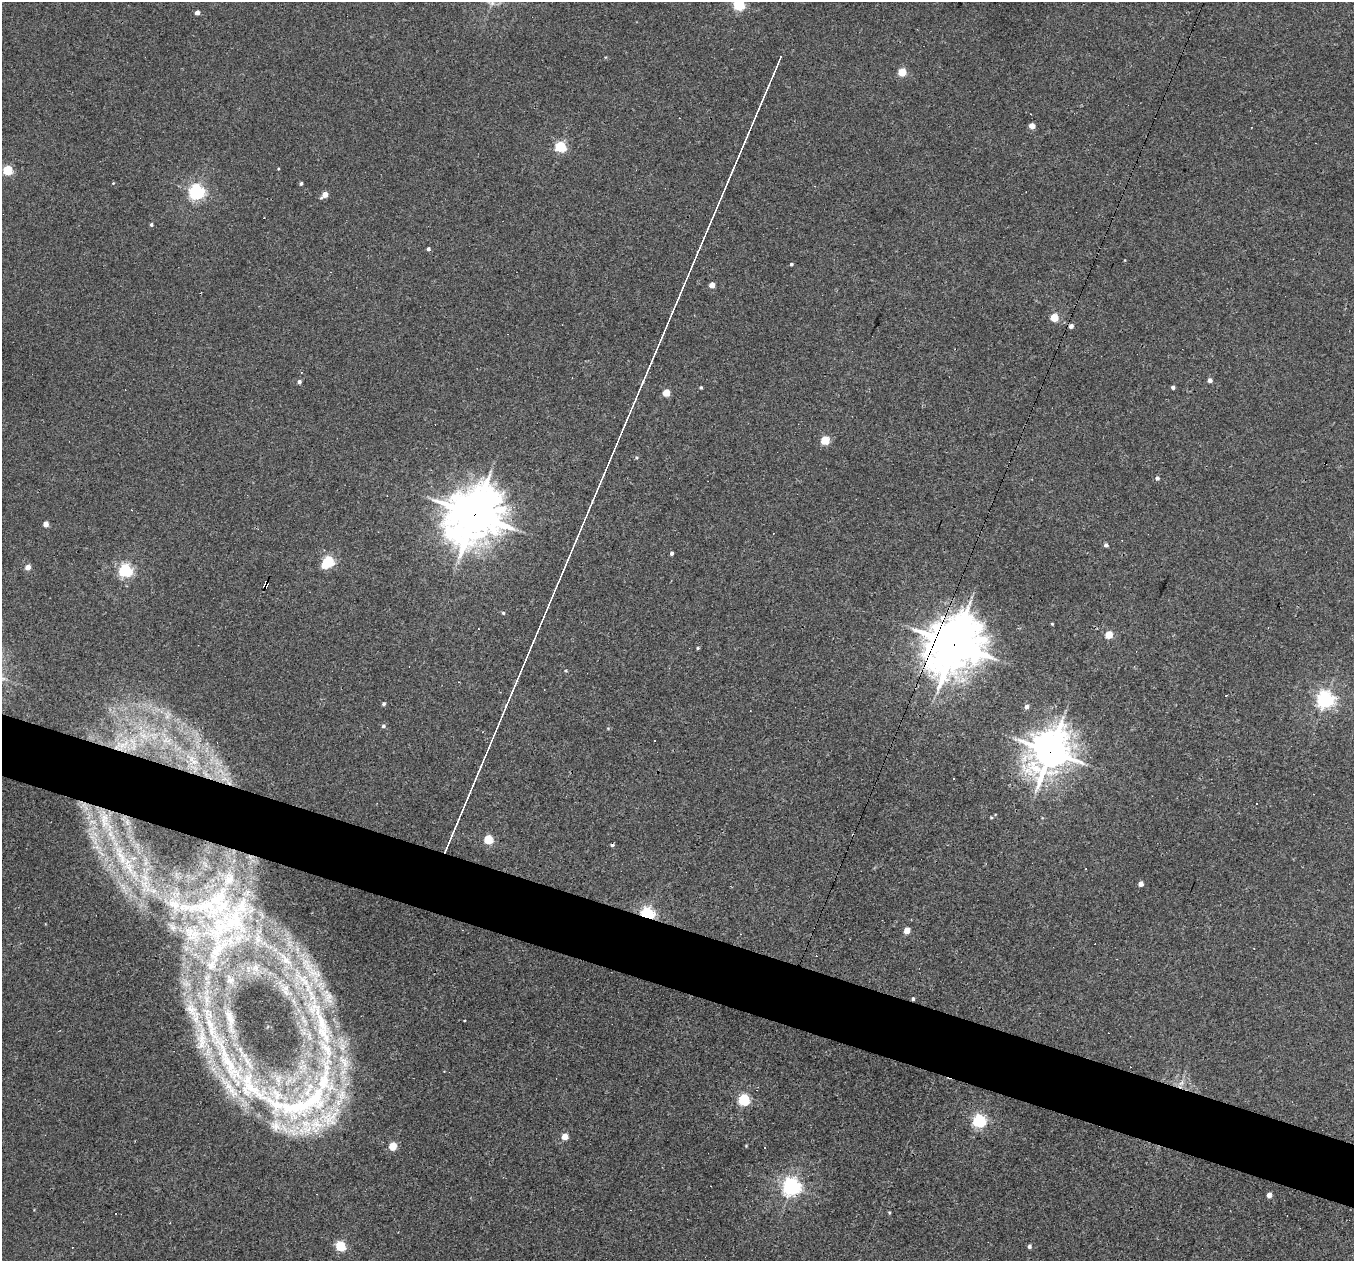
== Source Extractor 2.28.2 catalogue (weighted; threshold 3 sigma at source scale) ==
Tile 6 of 4 x 4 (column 2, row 2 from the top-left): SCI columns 1353-2704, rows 2650-3908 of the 5421 x 5435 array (HDU 1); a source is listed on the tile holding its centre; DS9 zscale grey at full resolution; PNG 1356 x 1263 px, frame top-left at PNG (2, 2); no overlay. Shown black and unused: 5% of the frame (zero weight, under 3 of 4 exposures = <1% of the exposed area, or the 3 px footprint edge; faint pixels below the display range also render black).
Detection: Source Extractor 2.28.2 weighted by HDU 2 'WHT'; one run over the whole footprint, this tile lists its part. Background 0.0283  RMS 0.0036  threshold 0.0162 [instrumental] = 3 sigma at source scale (4.5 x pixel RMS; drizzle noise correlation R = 1.50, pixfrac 1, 0.05/0.05 arcsec/px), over >= 5 px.
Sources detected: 136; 20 cosmic-ray / hot-pixel residue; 9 long thin detections or spike segments (spike, bleed or trail) — not listed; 21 inside a brighter listed object's ellipse — not listed separately; the other 86 listed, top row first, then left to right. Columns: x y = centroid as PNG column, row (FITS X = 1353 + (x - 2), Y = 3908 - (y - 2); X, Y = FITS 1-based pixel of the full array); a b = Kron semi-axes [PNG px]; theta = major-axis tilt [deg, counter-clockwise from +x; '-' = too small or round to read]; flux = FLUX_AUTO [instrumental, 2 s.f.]
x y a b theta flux
739 5 5 5 - 38
197 13 4 4 - 2.2
902 72 5 5 - 13
1032 126 4 4 - 3.8
560 147 5 5 - 36
8 170 5 5 - 21
113 183 4 3 - 0.25
301 184 4 3 - 0.63
196 192 6 6 - 110
325 195 6 4 41 4.1
151 225 4 4 - 0.53
428 249 4 4 - 0.91
791 264 3 3 - 0.61
712 285 4 4 - 3.9
1054 317 5 5 - 11
1210 380 4 4 - 1.6
299 382 5 5 - 1.1
701 387 4 3 - 0.46
1173 387 4 3 - 1.1
666 393 5 5 - 8
825 440 5 5 - 15
1326 463 3 3 - 1.5
1157 478 5 4 - 0.89
474 515 19 16 49 1300
46 524 4 4 - 3.9
1106 545 4 4 - 0.99
672 553 4 3 - 0.87
328 562 8 5 47 42
28 567 4 4 - 3.4
125 570 5 5 - 69
265 584 7 4 68 24
503 613 4 4 - 0.48
1052 624 4 3 - 0.3
478 629 2 2 - 0.27
1109 635 5 5 - 9.7
954 644 20 17 56 1300
698 648 4 4 - 0.45
1325 699 6 6 - 130
384 704 4 4 - 0.7
1026 707 5 4 - 1.6
167 715 12 8 62 2.4
383 726 5 5 - 0.76
167 741 18 9 -24 5.7
654 741 2 2 - 0.23
123 745 28 11 40 11
1050 751 14 12 64 780
193 760 21 11 -44 7.1
224 779 7 4 19 1.1
991 817 4 4 - 0.38
104 820 26 13 -85 11
488 839 5 5 - 18
121 855 38 10 -67 12
229 879 19 13 66 6.3
144 884 19 11 -46 7
1141 884 4 4 - 2.4
174 904 24 15 -43 9.7
647 914 5 5 - 80
233 920 41 33 49 37
907 930 5 4 - 5.2
191 933 26 18 -35 12
211 965 15 10 61 4.2
255 968 9 6 -69 1.4
315 973 24 10 -22 5.9
231 980 10 8 2 1.5
305 983 45 10 -58 15
286 992 12 6 -65 1.9
328 997 21 14 -80 6.8
207 999 11 5 90 1.9
913 999 5 4 - 0.62
191 1009 18 12 -50 4.8
230 1019 17 8 -75 3
464 1020 3 2 - 0.41
210 1023 20 9 -67 5.3
324 1081 74 46 82 78
1181 1083 10 5 54 1.4
251 1088 141 37 -29 65
744 1100 5 5 - 41
979 1121 5 5 - 65
565 1137 4 4 - 5.5
393 1146 5 5 - 12
746 1146 4 4 - 0.31
791 1187 6 6 - 160
1269 1195 4 4 - 2.6
889 1213 4 4 - 0.38
341 1246 5 5 - 26
1029 1246 5 4 - 0.9
Overlapping masked pixels (flux is a lower limit): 8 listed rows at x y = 1326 463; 474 515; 265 584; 954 644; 123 745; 1050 751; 647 914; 913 999
Isophote crosses this tile's border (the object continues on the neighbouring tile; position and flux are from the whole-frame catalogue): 1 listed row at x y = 739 5